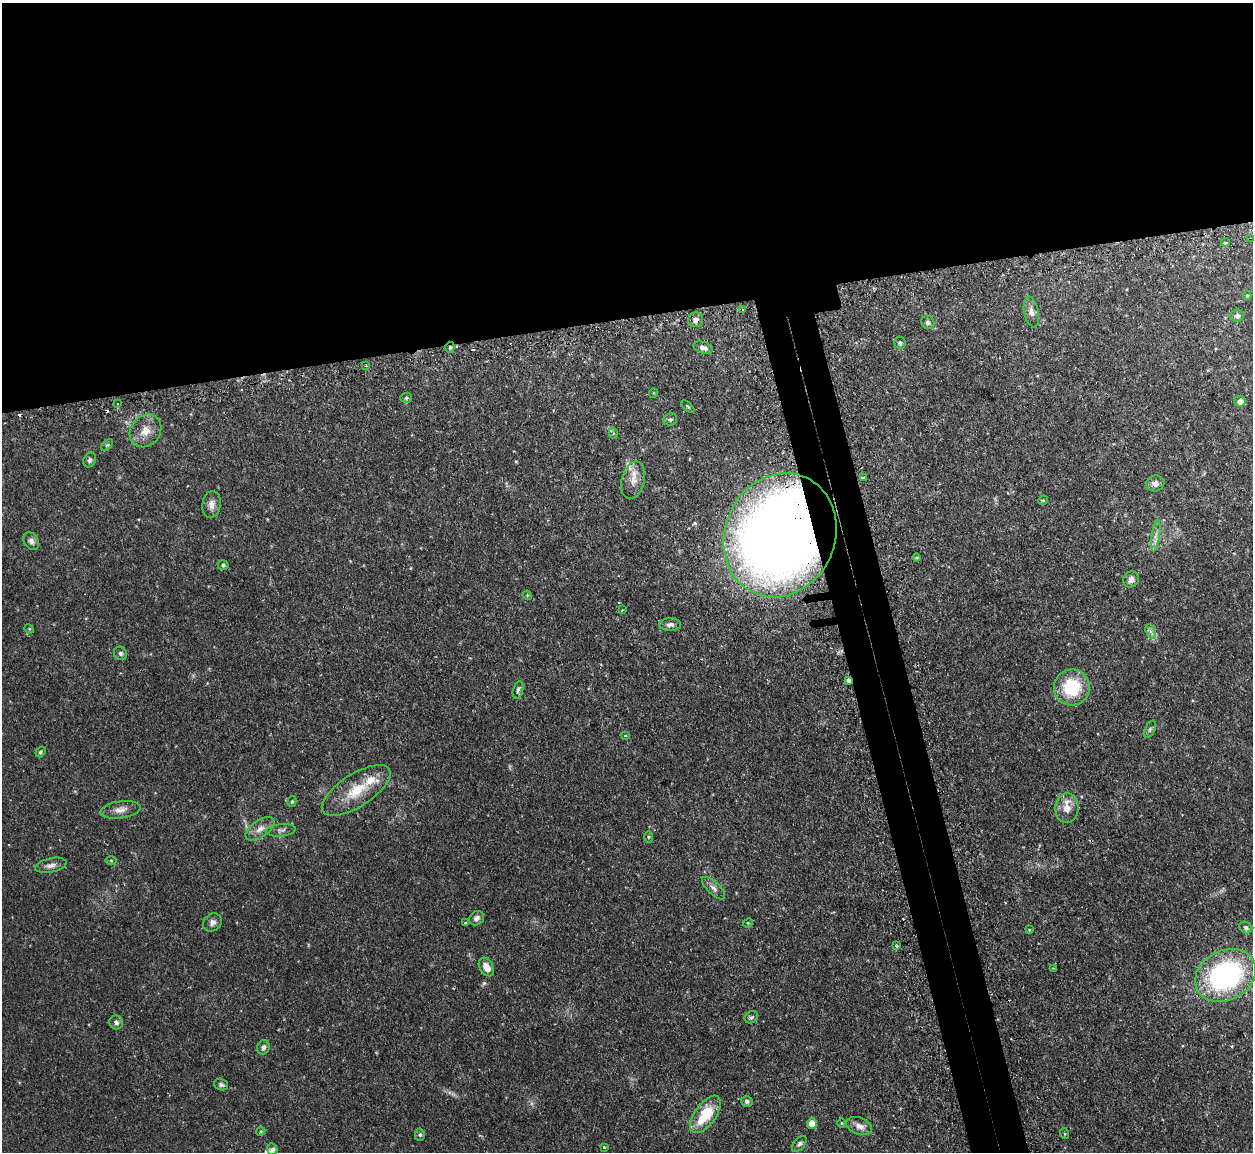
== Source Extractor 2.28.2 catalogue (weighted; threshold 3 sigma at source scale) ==
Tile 2 of 4 x 4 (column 2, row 1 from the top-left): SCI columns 1286-2536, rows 3612-4761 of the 5072 x 5047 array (HDU 1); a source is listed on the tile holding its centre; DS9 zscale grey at full resolution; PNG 1255 x 1154 px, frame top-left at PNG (2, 3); each listed source drawn as its Kron ellipse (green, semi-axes under 4 px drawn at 4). Shown black and unused: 31% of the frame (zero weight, under 2 of 3 exposures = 4% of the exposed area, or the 3 px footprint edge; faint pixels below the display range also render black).
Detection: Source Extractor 2.28.2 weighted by HDU 2 'WHT'; one run over the whole footprint, this tile lists its part. Background 0.0595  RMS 0.0067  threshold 0.0302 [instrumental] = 3 sigma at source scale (4.5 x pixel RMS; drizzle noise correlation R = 1.50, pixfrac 1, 0.05/0.05 arcsec/px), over >= 5 px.
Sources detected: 89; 6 cosmic-ray / hot-pixel residue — neither listed nor drawn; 3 inside a brighter listed object's ellipse — not listed separately; the other 80 listed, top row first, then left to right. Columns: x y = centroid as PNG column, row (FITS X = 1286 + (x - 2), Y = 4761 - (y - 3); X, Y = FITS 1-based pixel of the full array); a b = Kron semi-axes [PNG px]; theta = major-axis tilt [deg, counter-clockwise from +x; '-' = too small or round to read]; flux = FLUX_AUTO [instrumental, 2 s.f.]
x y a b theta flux
1251 239 3 3 - 1.7
1226 242 4 3 - 2.7
1247 296 4 3 - 0.72
742 309 3 3 - 1.3
1031 312 15 7 -78 4
1237 316 6 6 - 2.6
695 320 8 7 - 3.3
928 322 7 6 - 1.8
900 343 6 5 - 1.7
450 347 5 4 - 1.1
703 348 10 5 -17 3.2
366 366 3 3 - 0.73
653 393 5 3 - 0.51
406 398 6 5 - 1.1
1240 401 5 5 - 3.7
117 404 3 2 - 0.51
688 406 8 4 -41 1
670 419 7 6 - 1.3
146 431 17 14 50 9
613 433 6 4 -73 0.86
107 445 7 4 44 0.97
90 460 7 6 - 1.9
863 477 4 3 - 1.1
633 480 19 11 75 7.6
1155 484 9 8 - 3.8
1043 500 5 4 - 0.89
212 504 13 9 82 4.4
780 535 63 55 66 890
1156 535 16 4 82 3.5
31 541 9 7 -60 2.7
917 558 4 4 - 0.93
223 565 5 5 - 1.1
1131 580 8 7 - 3.6
527 595 5 3 - 0.64
622 610 3 3 - 0.57
670 625 11 6 0 2.9
29 629 5 4 - 0.7
1150 631 7 4 -71 2
121 653 7 6 - 1.7
849 680 3 3 - 79
1072 687 18 18 - 31
518 690 9 5 74 1.6
1150 729 9 5 64 1.7
625 736 3 3 - 0.69
40 752 6 4 52 1
356 790 39 16 33 23
292 801 5 4 - 0.84
1067 808 15 11 85 7.3
120 810 20 8 9 5.3
260 829 16 8 34 5.4
281 830 15 6 6 2.4
648 837 5 4 - 0.75
111 861 6 4 -1 0.73
51 865 16 7 12 3.5
714 888 15 6 -44 3.2
477 918 8 6 42 2.6
212 922 10 8 40 3
465 923 4 4 - 0.86
748 923 5 4 - 0.74
1246 927 7 5 -34 1.7
1029 930 3 3 - 0.58
897 946 4 3 - 1.1
486 967 10 6 -60 6.5
1053 968 3 2 - 0.5
1226 975 32 25 28 130
751 1017 7 5 33 1.5
116 1022 7 6 - 2.2
263 1047 7 6 - 2.2
221 1084 7 5 -18 1.6
747 1101 6 5 - 1.5
705 1114 22 10 54 24
812 1123 5 5 - 8.8
841 1123 4 3 - 0.54
859 1126 13 8 -22 4.8
261 1131 5 3 - 0.66
1065 1134 5 3 - 0.62
420 1135 6 5 - 1.2
799 1144 9 5 50 1.7
604 1147 3 3 - 1.2
272 1149 6 5 - 2.6
Overlapping masked pixels (flux is a lower limit): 5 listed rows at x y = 1251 239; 695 320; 450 347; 780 535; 849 680